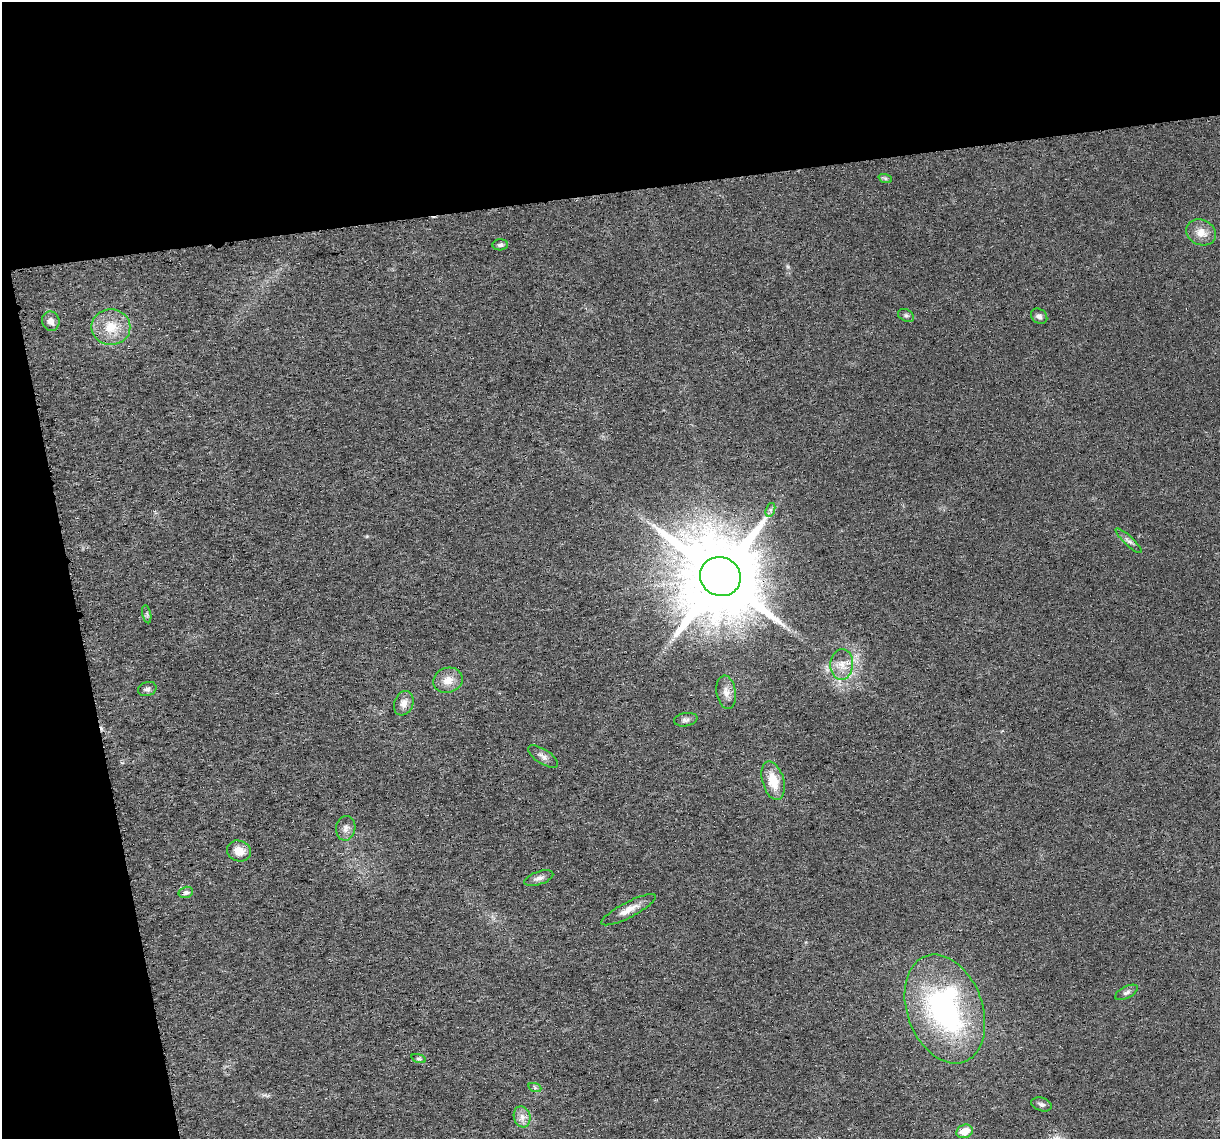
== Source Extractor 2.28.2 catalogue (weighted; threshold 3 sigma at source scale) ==
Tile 1 of 2 x 2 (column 1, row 1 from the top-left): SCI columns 7-1224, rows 1179-2315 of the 2445 x 2342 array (HDU 1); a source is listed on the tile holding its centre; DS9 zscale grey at full resolution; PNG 1222 x 1141 px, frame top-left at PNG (2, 2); each listed source drawn as its Kron ellipse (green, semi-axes under 4 px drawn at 4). Shown black and unused: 23% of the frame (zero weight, under 3 of 6 exposures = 1% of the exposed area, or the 3 px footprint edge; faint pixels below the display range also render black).
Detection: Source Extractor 2.28.2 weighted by HDU 2 'WHT'; one run over the whole footprint, this tile lists its part. Background 0.0272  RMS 0.0045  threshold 0.0185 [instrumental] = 3 sigma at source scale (4.09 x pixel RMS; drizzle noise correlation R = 1.36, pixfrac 0.8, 0.0396/0.0396 arcsec/px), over >= 5 px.
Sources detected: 32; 1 cosmic-ray / hot-pixel residue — neither listed nor drawn; the other 31 listed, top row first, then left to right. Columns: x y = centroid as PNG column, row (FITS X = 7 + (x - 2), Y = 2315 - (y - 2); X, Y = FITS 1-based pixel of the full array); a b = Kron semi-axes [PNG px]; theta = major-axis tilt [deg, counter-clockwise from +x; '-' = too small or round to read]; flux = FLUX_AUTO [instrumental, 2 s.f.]
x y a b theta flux
885 178 7 4 -19 0.71
1201 232 15 12 -26 5.3
500 245 8 5 2 1.2
906 315 8 6 -28 1
1039 316 9 7 -37 1.5
51 321 10 8 -71 2.4
111 327 19 17 0 10
770 510 7 4 72 0.97
1129 541 17 4 -44 1.8
720 577 20 19 - 6800
147 614 9 3 -77 0.77
842 664 15 11 86 5.1
448 680 15 12 18 5.3
147 689 9 7 18 1.5
726 692 17 9 -81 3.5
404 703 12 9 69 3.3
686 720 12 6 10 1.5
543 757 17 7 -33 2.2
773 781 20 10 -74 9.1
346 828 12 9 80 2.4
239 851 12 10 -20 4.9
539 878 15 6 18 2
186 892 7 5 14 1.7
629 910 30 7 27 4.7
1126 992 12 6 27 1.4
945 1009 56 37 -70 96
419 1059 8 3 -19 0.71
535 1088 7 4 -19 0.82
1041 1104 10 6 -16 1.5
522 1117 11 8 -74 2.8
965 1131 8 6 22 6.7
Overlapping masked pixels (flux is a lower limit): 1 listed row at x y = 720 577